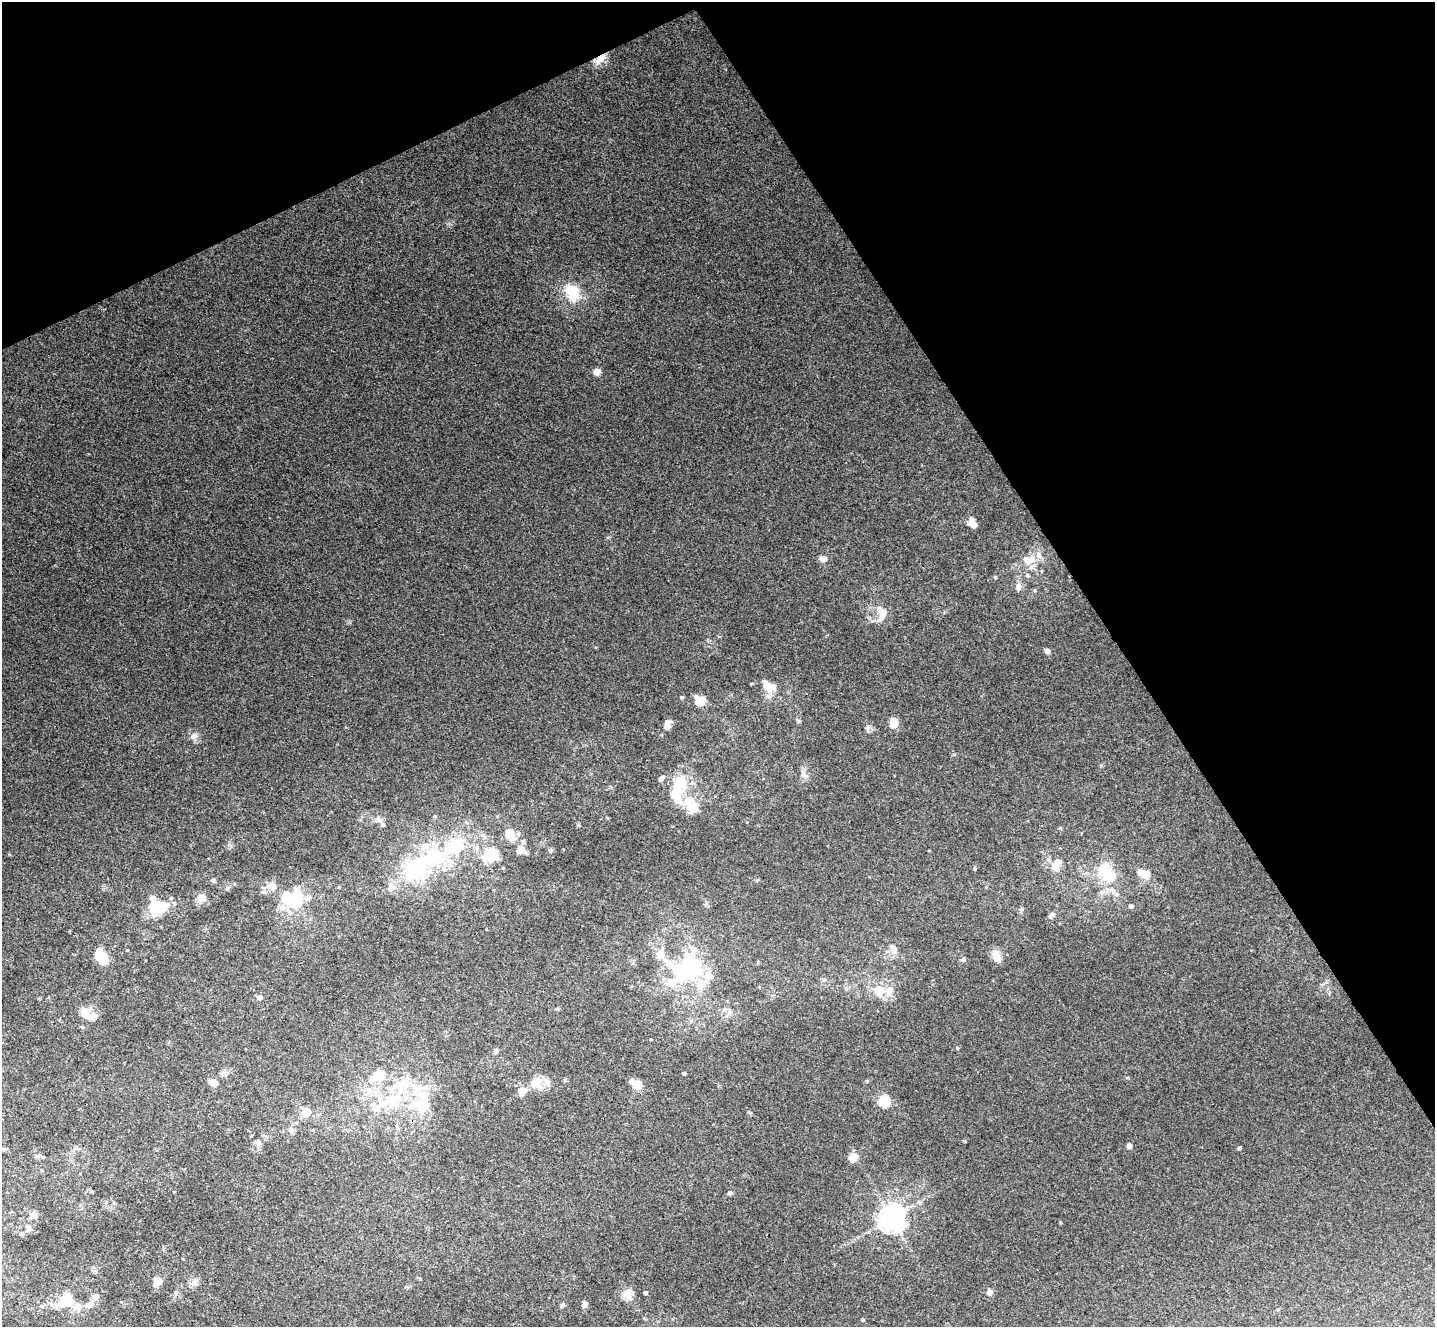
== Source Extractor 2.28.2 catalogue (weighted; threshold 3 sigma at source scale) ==
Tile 3 of 4 x 4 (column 3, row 1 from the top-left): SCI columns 2917-4349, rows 4162-5486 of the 5836 x 5807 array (HDU 1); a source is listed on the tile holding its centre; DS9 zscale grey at full resolution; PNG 1437 x 1329 px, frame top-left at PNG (2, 2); no overlay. Shown black and unused: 28% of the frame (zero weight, under 3 of 4 exposures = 6% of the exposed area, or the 3 px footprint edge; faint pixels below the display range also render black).
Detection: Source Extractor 2.28.2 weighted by HDU 2 'WHT'; one run over the whole footprint, this tile lists its part. Background 0.00452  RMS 0.003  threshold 0.0135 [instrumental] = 3 sigma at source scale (4.5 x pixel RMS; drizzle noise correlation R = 1.50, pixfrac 1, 0.05/0.05 arcsec/px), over >= 5 px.
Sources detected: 133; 7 inside a brighter object's white glare — not listed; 33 inside a brighter listed object's ellipse — not listed separately; the other 93 listed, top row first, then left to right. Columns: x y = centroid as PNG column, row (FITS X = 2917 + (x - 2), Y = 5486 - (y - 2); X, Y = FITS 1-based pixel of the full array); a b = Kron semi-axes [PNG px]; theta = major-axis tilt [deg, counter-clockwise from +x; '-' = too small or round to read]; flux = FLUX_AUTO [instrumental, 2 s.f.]
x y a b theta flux
600 59 20 8 37 3.6
573 293 23 17 -60 10
597 372 5 5 - 5.9
972 523 11 7 -67 2.7
1039 556 17 8 -48 2.3
823 559 8 6 -10 2.3
1027 561 16 13 -59 4.1
995 577 4 4 - 0.38
1018 587 11 8 72 1.7
1034 590 5 5 - 0.47
881 613 25 15 -87 4.6
1047 651 7 6 - 1
769 686 22 13 -22 5.9
682 697 5 4 - 0.45
700 701 10 9 - 5.6
893 722 9 7 -89 5
667 724 13 7 80 2
867 729 12 5 -90 0.97
194 736 13 10 -89 1.8
804 775 16 7 -59 1.7
662 778 10 6 40 0.9
691 805 36 18 -38 10
607 818 5 3 - 0.28
378 820 14 9 1 1.6
1060 828 4 4 - 0.43
510 834 18 15 -58 4.7
455 846 57 37 38 32
521 850 13 11 -24 2.9
1055 866 11 7 59 5.2
974 868 4 4 - 0.45
1104 869 23 20 52 10
1146 874 12 10 -69 3.2
213 880 7 6 - 0.61
272 886 15 13 -44 3
391 887 12 9 39 2.7
228 888 7 5 23 0.63
1113 890 10 7 -47 1.5
1102 892 7 4 18 0.77
153 898 8 7 - 1.5
201 898 12 10 38 2.4
293 900 24 21 24 18
162 906 25 11 41 7.7
1131 906 5 5 - 0.93
1051 915 10 5 40 0.84
486 929 4 2 - 0.17
893 949 16 10 -62 2.8
996 957 13 8 -62 4.2
102 958 14 9 -51 8.4
963 959 7 6 - 0.74
824 980 7 6 - 0.79
673 982 111 33 67 27
878 991 19 17 -33 6.2
259 997 5 5 - 1.8
557 1009 5 4 - 0.45
85 1012 15 14 - 3.7
957 1048 5 4 - 0.33
496 1051 7 6 - 0.8
684 1073 4 3 - 0.66
378 1075 16 11 36 7.3
1127 1078 6 3 19 0.31
213 1083 8 7 - 2.9
535 1083 20 18 27 5.1
369 1090 13 9 -60 3.4
422 1099 45 28 -90 18
390 1101 51 14 39 14
884 1102 15 14 - 4.9
306 1112 14 12 85 3.4
290 1129 8 8 - 1.1
258 1142 10 8 -72 1.4
1129 1146 5 5 - 1.5
76 1148 9 6 27 0.93
1239 1148 4 4 - 0.8
3 1149 7 5 -6 0.84
38 1156 11 5 10 0.89
853 1157 12 10 61 2.6
730 1193 6 5 - 0.85
34 1215 11 9 -6 1.5
891 1218 9 8 - 370
29 1228 11 7 -59 1.3
21 1234 6 5 - 0.54
157 1282 11 9 83 3.1
194 1284 11 7 -28 1.4
176 1292 7 5 24 0.65
989 1292 6 6 - 2
645 1293 4 3 - 0.67
628 1294 16 15 - 3.1
65 1301 23 17 27 8.9
584 1304 9 7 64 0.99
89 1305 16 9 19 2.4
562 1305 8 5 57 0.6
41 1306 6 5 - 0.57
1278 1310 6 3 20 0.32
863 1320 5 4 - 0.39
Overlapping masked pixels (flux is a lower limit): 1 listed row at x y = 600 59
Isophote crosses this tile's border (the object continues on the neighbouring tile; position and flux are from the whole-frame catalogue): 1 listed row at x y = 3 1149
Unlisted compact peaks at least as high as the median listed source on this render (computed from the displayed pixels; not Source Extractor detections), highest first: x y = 578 825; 1060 1222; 229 845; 798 721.